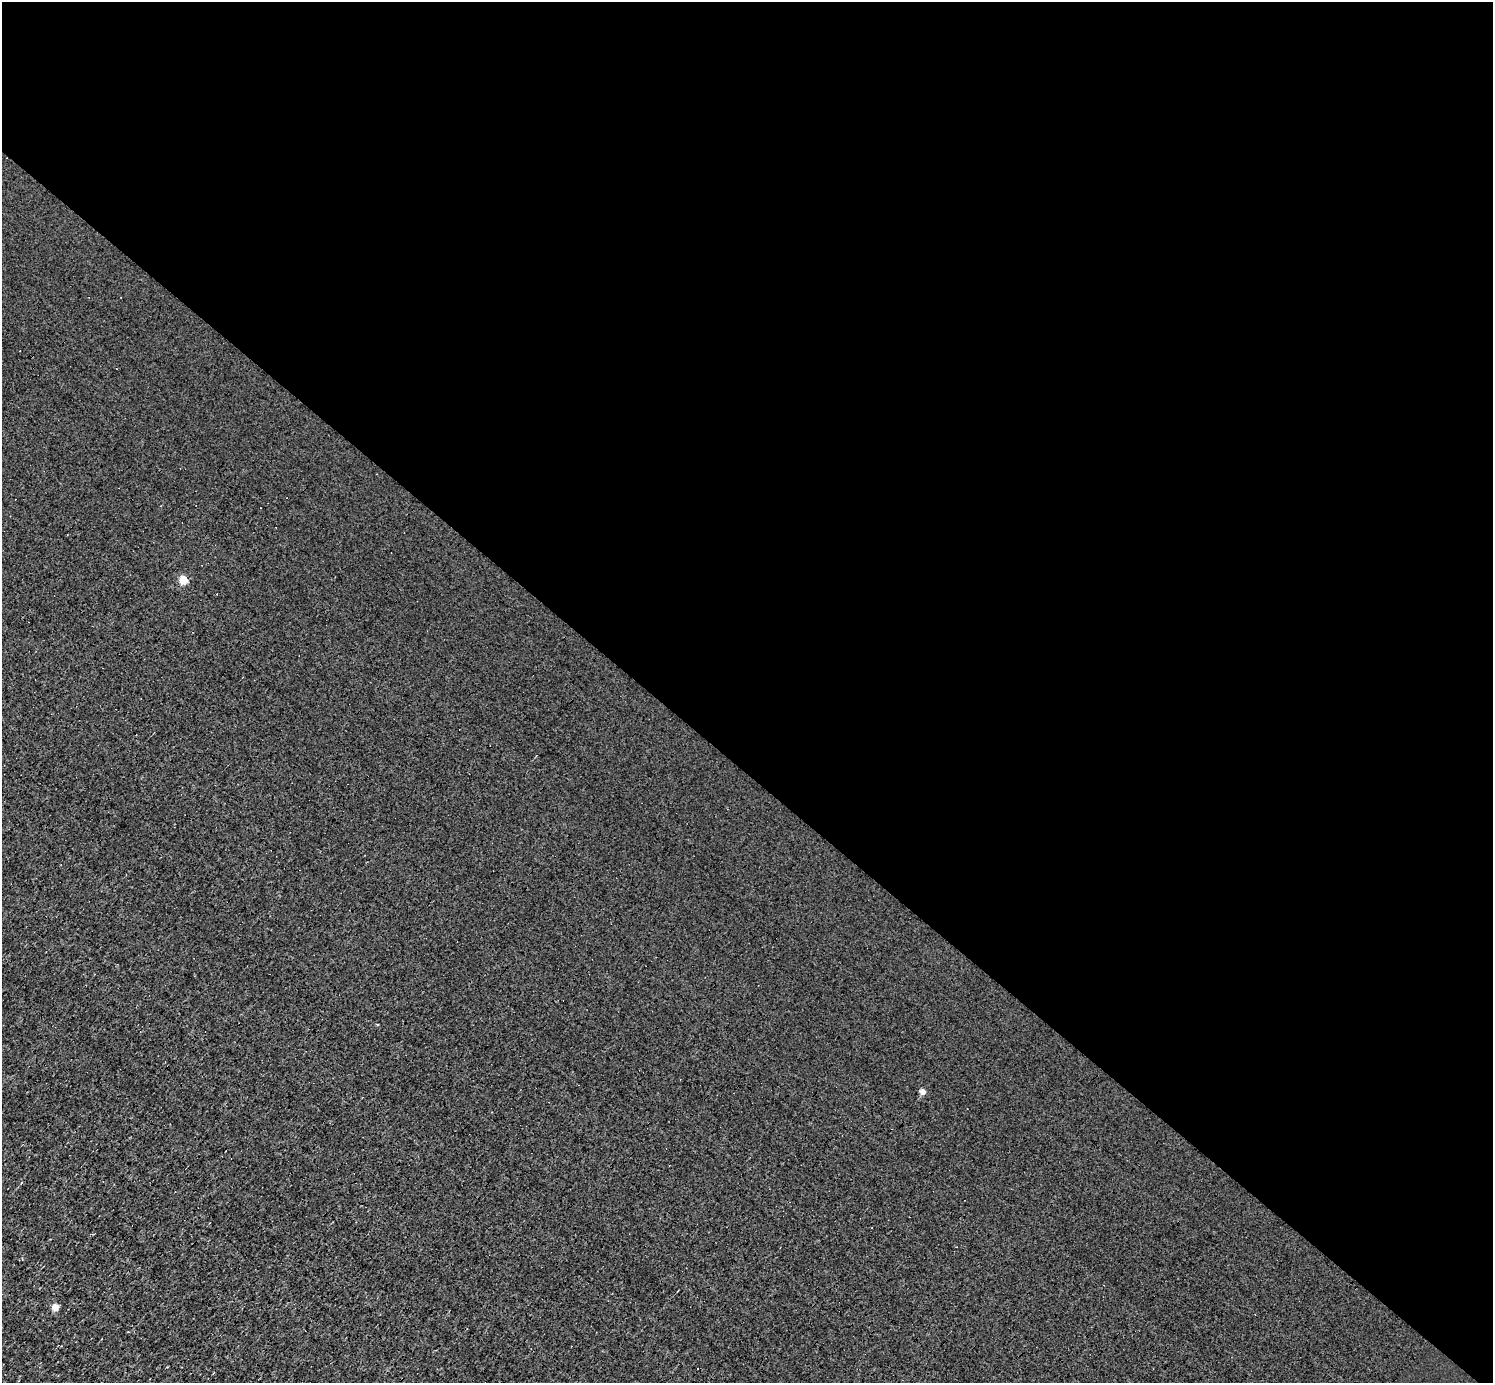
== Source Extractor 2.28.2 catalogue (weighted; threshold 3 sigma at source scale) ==
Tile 3 of 4 x 4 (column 3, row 1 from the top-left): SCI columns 2982-4472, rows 4436-5816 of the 5962 x 5967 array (HDU 1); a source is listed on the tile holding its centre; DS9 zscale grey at full resolution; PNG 1495 x 1385 px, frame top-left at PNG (2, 2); no overlay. Shown black and unused: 56% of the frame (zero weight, under 3 of 4 exposures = <1% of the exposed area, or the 3 px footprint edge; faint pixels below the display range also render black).
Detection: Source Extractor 2.28.2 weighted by HDU 2 'WHT'; one run over the whole footprint, this tile lists its part. Background 8.55e-04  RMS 0.047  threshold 0.212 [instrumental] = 3 sigma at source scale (4.5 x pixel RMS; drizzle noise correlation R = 1.50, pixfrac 1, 0.05/0.05 arcsec/px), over >= 5 px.
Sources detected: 5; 2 cosmic-ray / hot-pixel residue — not listed; the other 3 listed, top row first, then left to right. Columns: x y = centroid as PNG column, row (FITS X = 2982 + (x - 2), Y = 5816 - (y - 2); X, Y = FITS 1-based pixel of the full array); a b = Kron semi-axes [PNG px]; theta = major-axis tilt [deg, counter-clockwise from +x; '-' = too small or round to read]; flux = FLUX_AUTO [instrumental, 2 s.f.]
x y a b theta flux
183 580 5 4 - 190
922 1092 4 4 - 54
55 1307 4 4 - 100